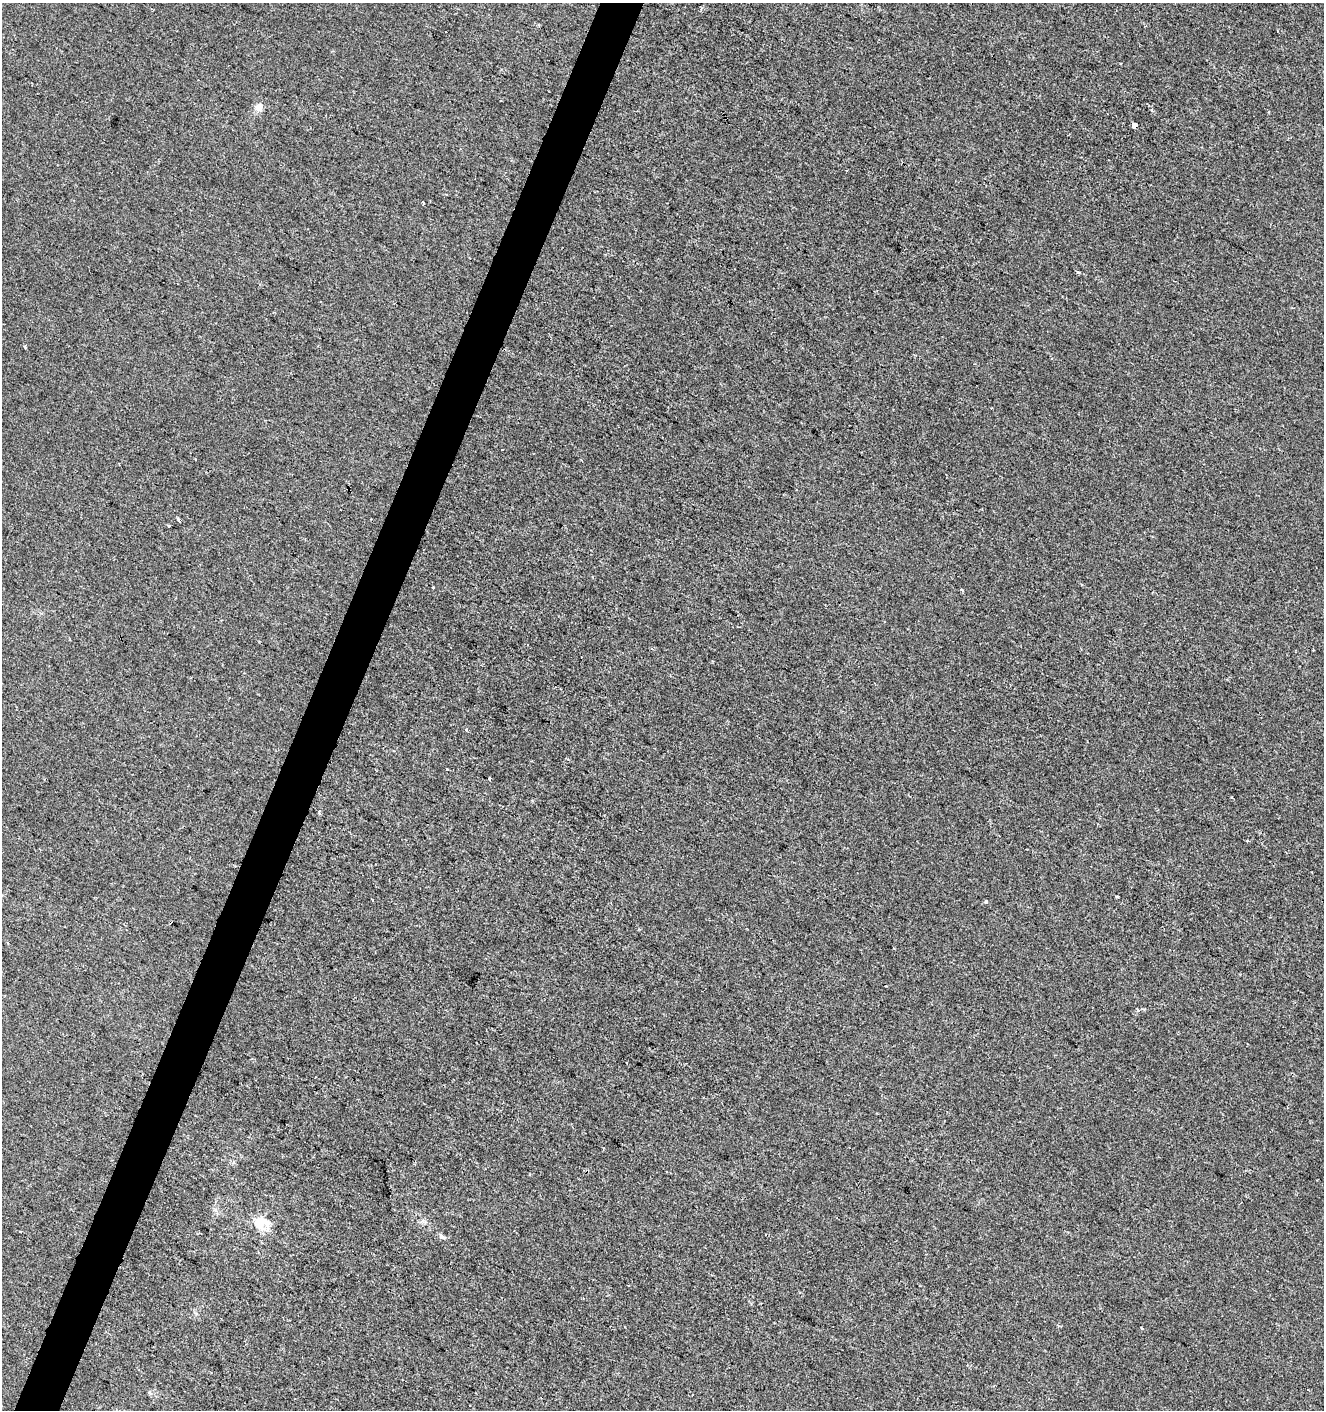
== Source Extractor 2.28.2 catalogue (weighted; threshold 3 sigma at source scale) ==
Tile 7 of 4 x 4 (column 3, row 2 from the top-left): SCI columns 2849-4170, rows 2826-4233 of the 5761 x 5642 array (HDU 1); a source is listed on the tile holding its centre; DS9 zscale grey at full resolution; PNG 1326 x 1412 px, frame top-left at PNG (2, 3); no overlay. Shown black and unused: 3% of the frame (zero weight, under 2 of 3 exposures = <1% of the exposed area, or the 3 px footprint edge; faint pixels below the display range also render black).
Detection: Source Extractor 2.28.2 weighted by HDU 2 'WHT'; one run over the whole footprint, this tile lists its part. Background -3.41e-04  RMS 0.0042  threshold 0.0188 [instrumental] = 3 sigma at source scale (4.5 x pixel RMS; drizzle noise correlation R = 1.50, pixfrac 1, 0.0396/0.0396 arcsec/px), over >= 5 px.
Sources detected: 24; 4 cosmic-ray / hot-pixel residue — not listed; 1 inside a brighter listed object's ellipse — not listed separately; the other 19 listed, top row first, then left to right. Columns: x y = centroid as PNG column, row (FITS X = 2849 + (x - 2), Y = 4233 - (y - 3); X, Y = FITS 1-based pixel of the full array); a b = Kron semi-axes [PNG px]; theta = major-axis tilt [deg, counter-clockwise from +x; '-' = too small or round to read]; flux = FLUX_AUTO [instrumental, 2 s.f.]
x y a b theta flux
259 107 11 9 51 2.8
1152 110 4 3 - 0.74
1135 125 5 4 - 14
423 203 4 2 - 1
1077 272 4 3 - 0.57
502 450 3 3 - 2.1
179 521 4 3 - 1
169 526 3 3 - 0.38
433 587 3 3 - 1.3
962 590 3 2 - 0.84
466 730 3 3 - 2.9
489 779 3 3 - 1.4
1247 841 3 3 - 0.42
1117 896 3 2 - 0.52
986 901 4 3 - 0.82
172 921 3 2 - 0.37
257 1222 15 11 63 4.8
442 1236 9 5 -34 1.1
1142 1329 3 3 - 0.59
Overlapping masked pixels (flux is a lower limit): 1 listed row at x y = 1135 125
Unlisted compact peaks at least as high as the median listed source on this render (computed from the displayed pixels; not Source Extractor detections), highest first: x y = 25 347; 319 812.